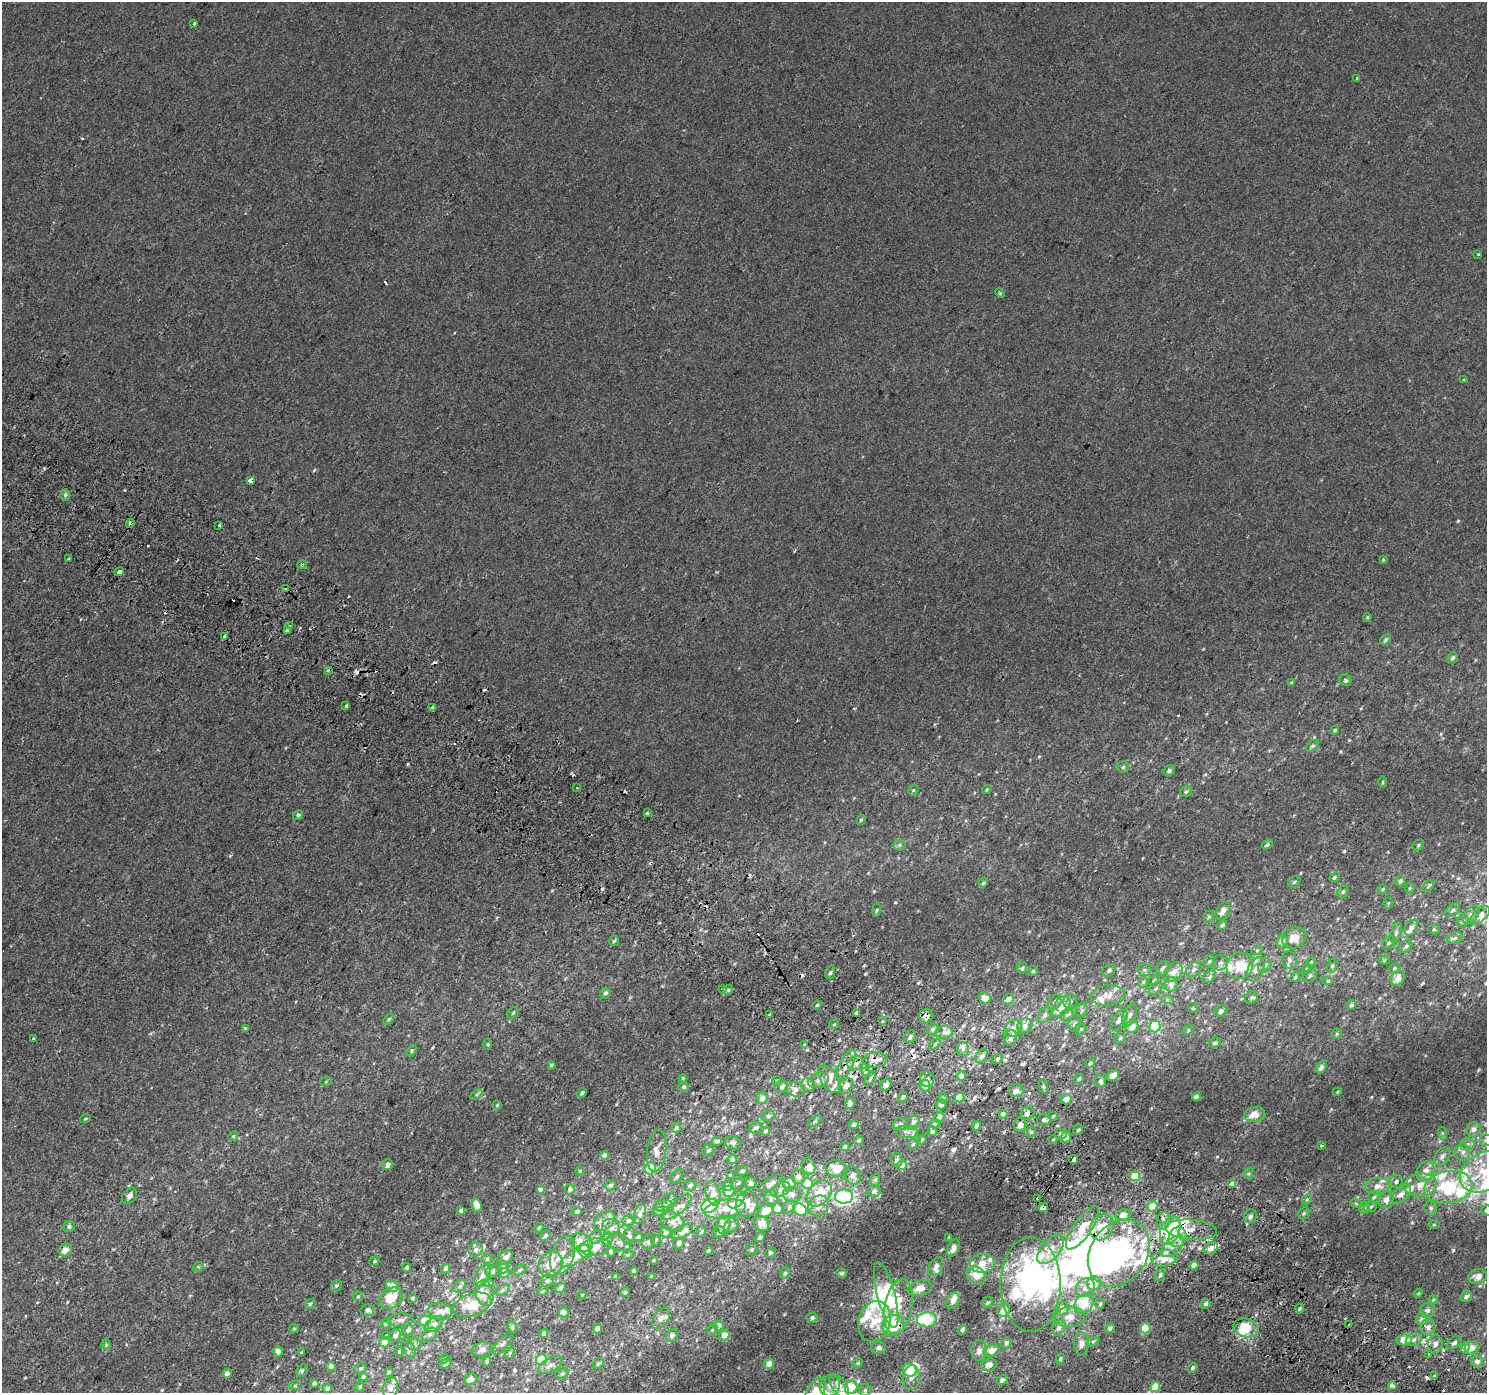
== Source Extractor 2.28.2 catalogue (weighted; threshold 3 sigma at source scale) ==
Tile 6 of 4 x 4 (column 2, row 2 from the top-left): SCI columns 1518-3002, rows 3065-4455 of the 5998 x 6065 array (HDU 1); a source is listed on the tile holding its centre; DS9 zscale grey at full resolution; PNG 1489 x 1395 px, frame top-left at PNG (2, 2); each listed source drawn as its Kron ellipse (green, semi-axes under 4 px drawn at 4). Shown black and unused: <1% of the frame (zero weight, under 2 of 3 exposures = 2% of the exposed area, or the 3 px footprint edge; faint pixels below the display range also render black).
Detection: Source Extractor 2.28.2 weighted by HDU 2 'WHT'; one run over the whole footprint, this tile lists its part. Background 0.00154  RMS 0.0029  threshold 0.0128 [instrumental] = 3 sigma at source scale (4.5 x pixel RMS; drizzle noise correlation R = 1.50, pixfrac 1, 0.0396/0.0396 arcsec/px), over >= 5 px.
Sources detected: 675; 20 inside a brighter object's white glare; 34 cosmic-ray / hot-pixel residue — neither listed nor drawn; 80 inside a brighter listed object's ellipse — not listed separately; of the other 541, all 500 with FLUX_AUTO >= 0.308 (the completeness limit of this list) listed and drawn (41 fainter detections not listed), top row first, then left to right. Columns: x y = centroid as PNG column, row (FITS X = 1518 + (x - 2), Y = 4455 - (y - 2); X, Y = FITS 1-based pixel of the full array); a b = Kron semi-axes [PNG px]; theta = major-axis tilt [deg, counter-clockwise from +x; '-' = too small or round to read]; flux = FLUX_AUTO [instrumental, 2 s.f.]
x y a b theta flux
194 23 3 3 - 4
1357 79 3 3 - 0.55
1478 254 3 3 - 0.33
1000 293 5 3 - 0.38
1464 379 3 2 - 0.38
250 481 4 3 - 9.6
65 495 5 5 - 0.55
130 523 5 3 - 5.4
219 525 3 2 - 0.36
69 559 3 3 - 1.5
1383 559 3 3 - 0.69
302 565 5 4 - 0.36
119 572 4 3 - 2.6
286 588 3 3 - 1.7
1367 617 4 3 - 0.31
290 626 3 3 - 2.9
288 630 4 3 - 6.8
225 636 4 4 - 2.4
1386 639 5 4 - 0.54
1453 658 6 5 - 0.63
328 670 3 3 - 0.37
1345 680 6 5 - 0.5
1292 683 4 4 - 0.47
346 706 3 3 - 1.2
432 707 3 3 - 1.7
1335 730 4 4 - 0.47
1313 746 7 5 39 0.56
1123 767 6 5 - 0.57
1169 770 6 5 - 0.77
1383 782 6 4 89 0.32
577 788 3 2 - 0.32
913 790 5 4 - 0.35
987 790 5 3 - 0.34
1186 792 6 5 - 0.53
647 813 3 3 - 0.79
298 815 5 4 - 0.59
861 820 5 4 - 0.45
899 845 6 5 - 0.53
1267 845 6 4 36 0.63
1418 845 6 4 45 0.44
1334 877 6 4 42 0.48
1400 881 5 5 - 0.67
1294 882 6 5 - 0.47
983 883 5 4 - 0.5
1428 886 7 3 42 0.42
1410 888 5 5 - 0.37
1383 889 5 4 - 0.31
1343 892 6 5 - 0.65
1388 903 5 5 - 0.34
876 910 7 3 81 0.33
1452 910 9 5 38 0.67
1223 911 10 6 58 1.8
1471 915 10 6 46 1.4
1480 916 12 6 40 1.6
1209 917 6 5 - 0.43
1463 921 6 5 - 0.64
1222 925 5 4 - 1.2
1411 928 8 6 58 1.5
1434 929 6 5 - 0.45
1396 933 10 5 72 0.69
1294 938 13 10 31 3.6
1455 938 8 5 21 0.7
614 941 5 4 - 0.44
1282 941 6 5 - 1.4
1389 943 7 5 46 0.71
1406 946 7 5 41 0.69
1257 950 6 4 20 0.36
1289 960 9 7 -79 1
1385 960 5 4 - 0.33
1209 961 6 5 - 0.59
1311 962 5 4 - 0.36
1220 963 8 7 - 0.87
1240 966 14 12 44 6
1265 966 8 5 49 0.83
1332 966 7 5 74 0.52
1022 968 5 5 - 0.56
1163 968 8 6 57 1
1394 968 6 4 28 0.48
1307 969 5 4 - 0.38
1109 970 7 5 44 0.78
1144 970 7 6 - 0.65
1194 970 8 6 35 1.2
1256 970 13 8 68 2.6
1033 971 5 5 - 0.43
1173 972 11 8 48 2.2
830 973 6 5 - 0.57
1310 976 7 6 - 0.72
1209 977 7 5 38 0.6
1295 977 5 4 - 0.43
1398 978 8 6 53 2.6
1154 980 6 5 - 0.44
1328 981 5 4 - 0.42
1143 982 5 5 - 0.46
1171 984 7 6 - 1.6
1156 988 8 5 40 0.6
722 989 4 3 - 2.1
728 990 5 4 - 0.44
605 993 6 5 - 0.65
1108 995 17 10 5 3
1252 997 7 6 - 0.57
985 998 6 5 - 2.4
1008 999 6 5 - 2
1167 999 6 4 -19 0.5
1055 1002 8 6 53 0.85
1070 1002 7 7 - 0.96
817 1005 4 3 - 0.32
1351 1005 5 4 - 0.53
1061 1007 11 7 54 2.7
1193 1008 5 4 - 0.39
1082 1010 8 5 72 0.62
1221 1011 6 5 - 1.2
513 1013 6 5 - 0.45
857 1013 4 3 - 10
769 1015 4 3 - 0.34
1045 1015 9 5 57 0.93
1067 1015 7 5 22 0.6
1130 1015 12 6 67 1.4
926 1016 7 6 - 1.8
389 1019 6 4 49 0.39
1119 1020 12 6 53 1.3
882 1021 3 3 - 0.62
834 1024 5 4 - 0.31
1075 1024 7 6 - 0.93
1025 1026 8 7 - 1.4
1155 1026 6 5 - 22
1132 1027 7 6 - 2.7
245 1029 4 3 - 1.2
933 1029 6 5 - 0.88
1013 1029 10 7 34 2.3
1081 1029 6 5 - 0.54
1188 1030 6 5 - 0.42
944 1032 8 6 3 1.2
1337 1034 6 5 - 0.37
910 1037 7 5 54 0.99
1011 1038 8 6 67 1.1
1120 1038 6 4 47 0.4
33 1039 3 3 - 1.7
1215 1043 6 5 - 0.69
488 1044 5 3 - 0.32
935 1044 6 3 45 0.39
804 1045 3 3 - 0.35
963 1049 7 6 - 0.89
412 1051 6 4 58 0.44
982 1056 7 5 48 1
997 1059 5 4 - 0.73
875 1060 12 8 7 2.6
856 1063 8 7 - 1.4
1090 1063 5 4 - 0.7
551 1065 4 4 - 0.41
846 1065 16 6 62 1.8
1321 1067 6 4 58 1.3
865 1072 4 3 - 0.77
1113 1075 6 5 - 2
961 1076 4 4 - 2.2
683 1078 4 3 - 0.32
829 1079 15 8 -54 2.9
870 1079 8 4 55 0.57
927 1079 7 7 - 1.1
1079 1079 5 4 - 0.61
818 1080 11 7 19 1.3
326 1081 6 3 21 0.32
777 1081 5 4 - 0.37
1101 1081 7 5 -76 0.74
808 1085 7 6 - 2
886 1085 6 5 - 1.2
846 1086 8 6 55 1.3
925 1086 6 5 - 1.7
683 1087 5 4 - 0.49
782 1087 7 6 - 0.68
1044 1087 7 4 -70 0.49
795 1089 9 7 -12 1.2
1016 1091 7 6 - 1.3
1337 1092 4 3 - 0.33
582 1093 5 4 - 0.62
476 1095 7 4 31 0.43
903 1097 5 4 - 0.46
960 1097 5 4 - 6.4
1196 1097 4 4 - 1.9
762 1098 6 5 - 1.2
943 1098 6 4 -73 0.4
1066 1099 5 5 - 2.5
850 1103 5 4 - 1.1
941 1104 5 5 - 1.1
497 1105 4 4 - 0.34
1027 1113 7 6 - 1.3
1003 1114 4 4 - 2.1
1254 1114 10 7 11 2.9
768 1116 6 5 - 0.66
1053 1116 4 4 - 0.39
939 1117 5 5 - 1.2
85 1119 5 3 - 0.31
1044 1119 7 5 9 0.97
815 1121 7 3 37 0.43
913 1122 8 6 53 0.75
900 1124 8 6 4 0.76
935 1124 5 4 - 0.4
854 1125 5 4 - 0.88
1020 1125 7 6 - 1.3
976 1126 5 4 - 0.77
676 1128 5 4 - 0.58
756 1128 7 5 19 0.74
1473 1129 7 6 - 1.2
1078 1130 5 4 - 0.45
765 1131 5 4 - 0.73
932 1131 5 4 - 0.56
907 1132 12 6 -6 1
1031 1132 6 4 71 0.38
1442 1133 6 4 -72 0.37
1061 1134 6 5 - 0.69
233 1136 5 4 - 0.37
1066 1137 5 5 - 2
922 1139 5 3 - 0.31
1053 1139 4 4 - 0.34
859 1140 5 4 - 0.49
1486 1140 6 6 - 0.72
717 1141 5 4 - 0.65
733 1143 8 6 -16 0.81
913 1144 5 4 - 0.43
1467 1144 7 6 - 0.77
1321 1145 3 3 - 0.69
845 1147 4 4 - 0.92
708 1150 6 5 - 0.57
657 1151 21 9 83 2.5
1463 1152 8 7 - 1.2
605 1155 4 4 - 1.4
1442 1156 10 7 56 1.3
1073 1159 5 3 - 1
732 1160 5 4 - 0.99
897 1160 7 6 - 0.74
388 1165 5 4 - 1.1
902 1165 5 4 - 4.8
808 1166 8 6 -73 1.9
650 1168 6 5 - 7.4
837 1169 11 8 -14 4.1
580 1171 5 4 - 0.33
742 1171 6 4 27 0.46
1426 1171 10 8 51 2.7
1485 1171 27 19 28 12
1249 1173 6 4 72 0.41
730 1175 3 3 - 0.68
853 1176 9 7 -58 1.6
1135 1176 5 5 - 10
677 1177 8 5 50 0.6
798 1177 7 6 - 1.3
875 1180 6 4 73 0.54
1396 1182 6 6 - 0.72
738 1183 7 3 32 0.35
751 1183 6 5 - 1.3
771 1183 13 6 34 1.5
789 1183 6 5 - 5.2
807 1183 5 5 - 9.5
1232 1183 3 3 - 5.3
611 1185 5 5 - 0.64
1421 1185 16 11 8 4.2
690 1186 6 5 - 0.82
728 1186 5 5 - 1.5
1377 1186 12 8 4 2.1
1448 1187 24 16 9 19
570 1189 5 5 - 0.85
540 1190 4 4 - 1.4
781 1190 10 6 31 1.2
729 1191 5 5 - 4.1
874 1191 7 6 - 0.87
713 1193 12 7 -78 3.3
819 1193 14 10 50 6.3
1401 1194 12 7 40 2
792 1195 9 7 -18 1.7
129 1196 9 6 53 1.1
844 1196 9 7 -2 18
1374 1197 6 5 - 0.61
1038 1198 3 3 - 0.79
771 1199 8 6 88 0.97
1307 1199 5 4 - 0.39
736 1200 10 6 48 2
1386 1200 9 7 64 2.1
669 1201 8 6 37 0.87
1356 1203 6 4 -20 0.41
747 1204 13 10 78 3.4
477 1205 7 4 -68 3.1
664 1206 10 6 0 1.1
710 1206 8 6 26 30
818 1206 11 9 49 2.4
1152 1206 5 5 - 5.7
677 1207 18 6 40 1.9
789 1207 7 5 44 0.62
1043 1207 5 3 - 70
1371 1207 7 5 23 0.5
777 1208 5 5 - 4.6
1364 1208 6 5 - 0.57
1431 1208 7 6 - 0.73
725 1209 21 9 10 4.2
800 1210 7 5 -27 9.2
461 1211 4 3 - 1.1
577 1211 5 4 - 0.71
659 1211 6 3 21 0.45
766 1211 9 6 37 5
1486 1211 5 5 - 0.42
1304 1213 6 5 - 0.5
640 1214 10 5 75 1
1123 1215 7 5 15 2.6
1250 1216 7 6 - 1.1
604 1221 12 8 42 2.2
628 1221 6 5 - 0.51
1163 1221 9 6 79 1.4
673 1222 12 9 -34 1.8
761 1223 8 7 - 3.1
1434 1224 6 4 0 0.31
723 1225 9 7 78 3.6
731 1225 8 6 55 1.2
69 1226 6 5 - 0.62
611 1227 9 8 - 1.6
1102 1227 13 11 58 6.2
539 1228 5 3 - 0.41
1082 1228 25 9 54 6
1191 1230 26 10 -5 3.9
702 1231 6 4 71 0.42
1170 1231 15 9 68 14
666 1232 5 5 - 1.3
682 1232 12 6 31 3.2
719 1232 6 5 - 0.53
545 1235 6 5 - 0.77
629 1236 9 6 72 1.1
596 1237 7 6 - 0.79
638 1237 5 4 - 0.53
760 1237 6 4 39 0.65
949 1237 3 3 - 0.37
1178 1237 10 8 67 3
607 1239 7 5 68 0.54
656 1240 5 4 - 0.42
619 1242 12 8 -23 1.1
648 1242 7 6 - 0.83
581 1243 11 8 -24 2.8
679 1243 6 5 - 1.2
1173 1246 14 7 42 2.5
595 1247 15 8 9 3.2
953 1248 9 5 67 1.8
1211 1248 7 6 - 1.6
752 1249 6 5 - 0.53
1051 1249 18 9 49 3.7
65 1250 7 6 - 2.1
476 1250 7 6 - 0.97
584 1251 7 5 -57 8.5
708 1251 4 4 - 0.43
611 1252 4 3 - 0.46
770 1253 5 5 - 0.54
1119 1253 36 28 54 62
562 1255 20 11 71 4
628 1255 6 4 19 0.43
576 1256 17 7 33 4.4
505 1258 8 6 38 1.3
1164 1258 13 8 10 2.9
487 1259 5 5 - 0.43
654 1260 4 3 - 0.33
374 1261 5 4 - 0.38
982 1263 12 9 3 2.8
551 1264 13 11 52 5.5
1194 1265 4 4 - 2.4
936 1266 10 6 57 1.6
198 1267 6 4 41 0.36
503 1267 6 5 - 0.57
406 1268 4 3 - 0.54
445 1269 5 4 - 0.54
520 1270 7 4 27 0.52
634 1271 4 4 - 1.3
492 1272 6 6 - 1.1
505 1273 5 5 - 4.4
785 1273 6 5 - 0.56
842 1273 5 4 - 0.48
482 1275 12 6 59 1.7
976 1275 10 8 -44 4.2
1160 1275 6 4 72 0.56
615 1276 4 3 - 0.62
651 1277 4 3 - 0.54
1478 1277 9 7 9 2.1
547 1281 7 6 - 0.88
489 1283 5 4 - 0.46
1094 1283 7 7 - 5.7
1031 1284 47 30 -90 62
336 1286 6 5 - 0.5
392 1286 6 5 - 3.5
459 1286 7 5 38 0.63
560 1288 5 4 - 1
920 1288 12 7 12 3
1085 1288 10 8 46 2.5
503 1290 8 4 33 0.62
543 1291 6 4 38 0.34
625 1292 5 4 - 0.41
485 1293 13 9 -76 2.2
1418 1293 4 4 - 0.32
582 1295 4 4 - 0.34
886 1295 34 9 -75 8.7
358 1296 5 4 - 0.39
1466 1297 6 5 - 0.69
391 1298 13 9 36 4.9
413 1298 4 4 - 0.43
1433 1300 5 4 - 0.32
953 1301 8 6 58 1.4
987 1303 6 5 - 0.58
310 1304 5 5 - 0.53
1084 1304 11 8 49 4.7
1100 1304 5 4 - 0.43
1205 1304 5 4 - 0.55
472 1305 20 11 18 6.3
898 1307 28 14 79 7.3
1062 1309 7 6 - 1.7
1300 1309 5 4 - 0.45
367 1310 7 6 - 1.1
1004 1310 7 6 - 3
1428 1310 7 7 - 0.94
440 1311 12 8 -9 1.8
563 1312 5 5 - 1.5
1070 1317 15 10 4 3.2
661 1318 12 7 53 1.4
812 1318 5 5 - 0.67
1422 1319 6 6 - 1.2
400 1320 13 6 5 1.1
927 1320 9 7 2 12
425 1321 6 5 - 5.3
874 1321 21 16 72 7.5
386 1324 5 4 - 0.41
434 1324 10 6 38 1.4
893 1325 11 10 - 11
1349 1325 3 3 - 1.2
718 1326 5 5 - 1.4
512 1327 6 4 -74 0.43
1428 1327 8 7 - 1.4
1059 1328 8 6 54 1.3
1110 1328 5 4 - 0.75
1145 1328 5 5 - 9.8
1246 1328 13 9 -20 5.7
294 1329 5 4 - 0.33
597 1329 5 4 - 2.1
408 1330 6 4 40 0.76
712 1330 6 4 53 0.44
962 1330 5 4 - 0.55
544 1333 4 4 - 1.1
429 1334 8 6 36 0.73
724 1335 5 5 - 3
386 1336 4 3 - 0.47
395 1336 6 6 - 1.1
672 1336 6 6 - 1
1404 1340 8 5 8 4
1414 1340 8 6 16 0.97
1093 1341 6 4 19 0.45
385 1342 5 5 - 3.1
1006 1343 5 5 - 0.89
1454 1343 8 5 33 0.8
414 1344 7 6 - 0.78
503 1344 13 5 48 1
1081 1344 11 7 -88 1.9
1435 1344 9 7 86 1.3
106 1345 5 4 - 0.45
1465 1347 5 4 - 2.7
408 1348 10 6 -62 0.85
878 1348 7 6 - 0.93
1472 1348 7 6 - 1.8
482 1350 10 7 15 1.2
992 1350 8 6 15 2.5
278 1351 5 4 - 1.5
399 1351 5 4 - 0.44
979 1351 10 7 88 1.6
301 1353 3 3 - 0.33
510 1353 6 4 62 0.46
1428 1354 3 3 - 0.72
444 1359 5 4 - 0.32
1060 1359 6 4 73 0.53
542 1360 6 5 - 18
1477 1361 5 5 - 1.3
487 1362 5 4 - 0.38
858 1363 5 4 - 0.38
446 1364 6 4 40 0.64
598 1364 6 5 - 0.49
769 1364 5 5 - 2.3
550 1365 13 6 28 1.4
989 1365 8 6 18 2
331 1367 4 4 - 1.4
360 1368 6 5 - 0.46
1193 1368 5 4 - 0.56
910 1370 7 6 - 9.6
302 1371 7 5 51 0.49
389 1372 5 4 - 0.48
227 1374 4 4 - 1.5
562 1374 7 5 28 0.5
1435 1376 3 3 - 2.6
363 1377 4 4 - 0.72
911 1378 12 8 87 1.8
471 1379 7 5 24 1.1
1002 1380 5 5 - 0.99
314 1383 4 3 - 0.46
295 1386 6 4 0 0.32
830 1386 11 9 60 2.1
839 1386 13 7 -54 2.5
1392 1386 4 3 - 1.5
360 1387 5 4 - 0.39
1155 1387 5 4 - 5.1
327 1388 4 3 - 0.84
391 1388 10 7 72 1.4
851 1388 7 6 - 8.7
865 1390 6 6 - 0.59
815 1392 15 8 56 5
Overlapping masked pixels (flux is a lower limit): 20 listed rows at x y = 130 523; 302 565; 119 572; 225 636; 722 989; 926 1016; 875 1060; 846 1065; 960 1097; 1027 1113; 1066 1137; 657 1151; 1073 1159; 1038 1198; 1043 1207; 1250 1216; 1102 1227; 1191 1230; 1119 1253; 893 1325
Isophote crosses this tile's border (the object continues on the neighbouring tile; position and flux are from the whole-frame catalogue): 5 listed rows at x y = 1486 1140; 1485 1171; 1486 1211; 851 1388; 815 1392
Unlisted compact peaks at least as high as the median listed source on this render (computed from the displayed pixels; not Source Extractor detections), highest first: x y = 865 974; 839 1040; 1361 708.